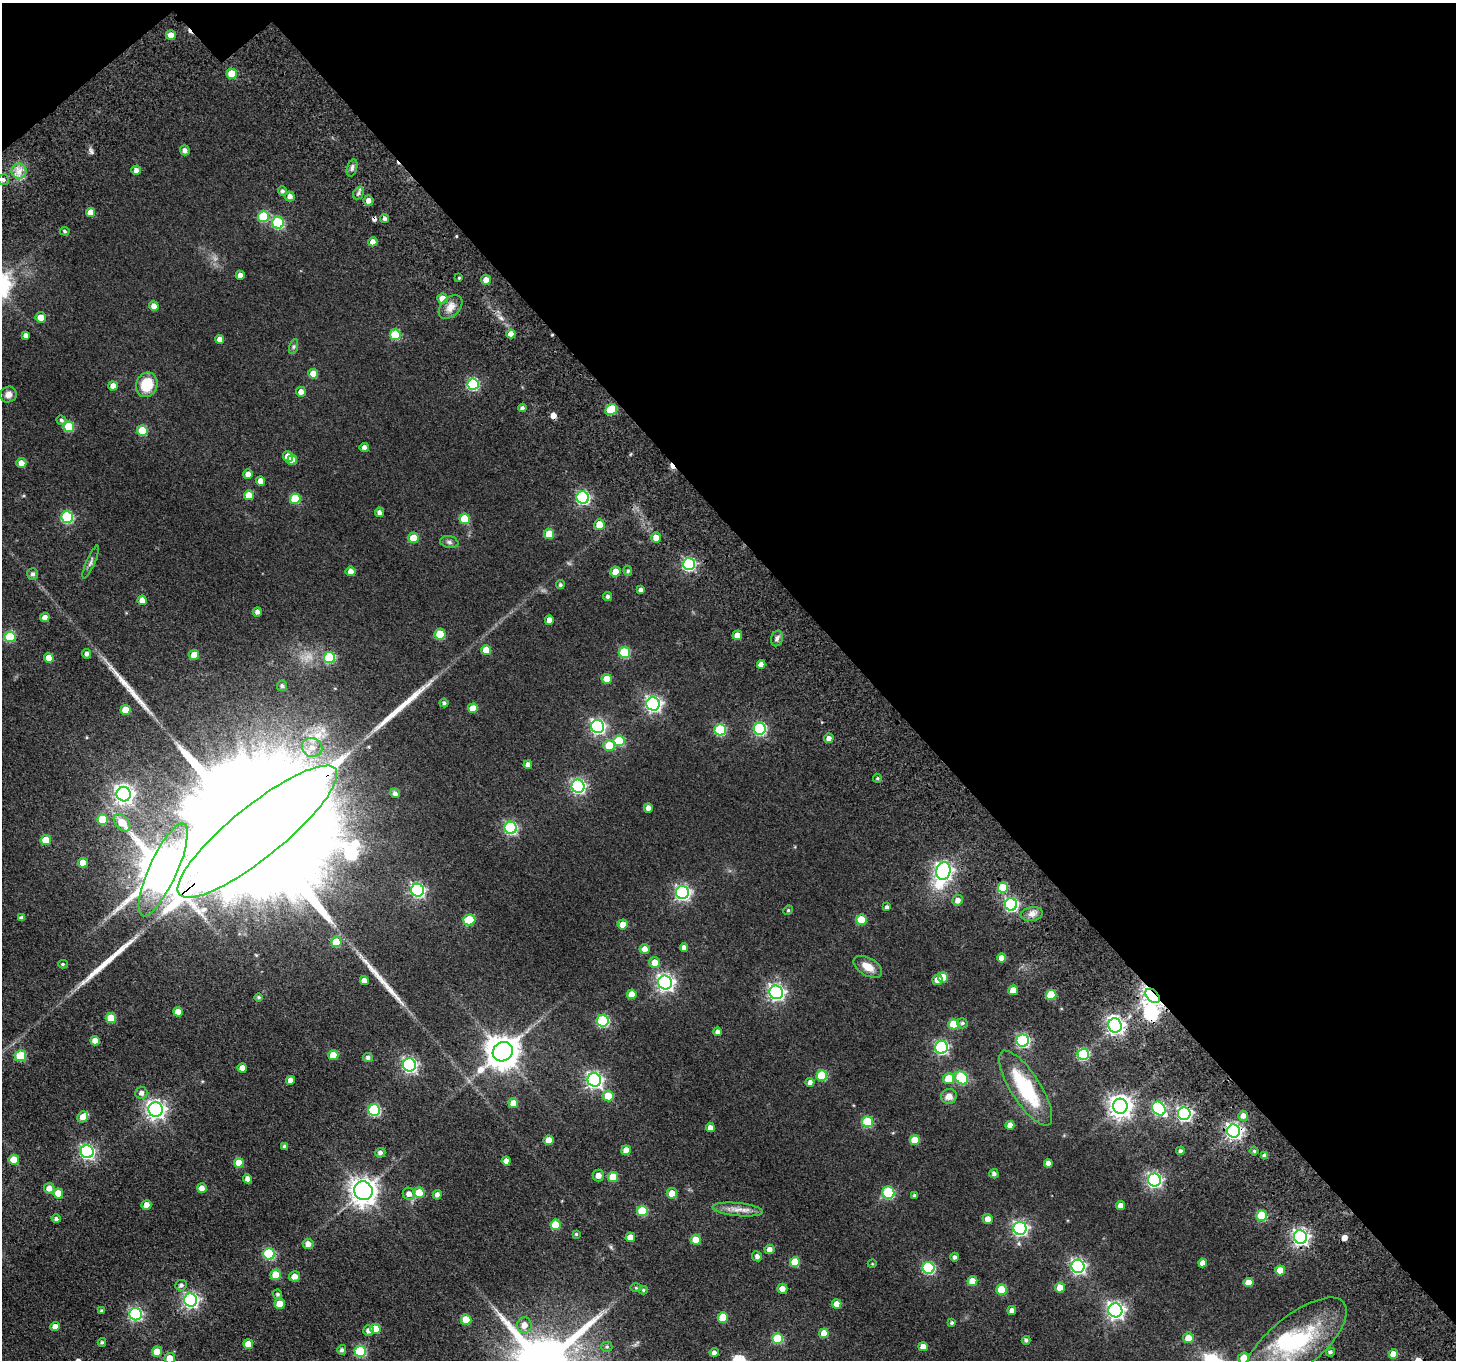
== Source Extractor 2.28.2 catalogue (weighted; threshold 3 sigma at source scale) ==
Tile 3 of 4 x 4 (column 3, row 1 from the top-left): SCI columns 3146-4599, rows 4573-5930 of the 6293 x 6288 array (HDU 1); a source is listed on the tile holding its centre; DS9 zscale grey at full resolution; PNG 1458 x 1362 px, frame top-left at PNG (2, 3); each listed source drawn as its Kron ellipse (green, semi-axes under 4 px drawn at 4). Shown black and unused: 41% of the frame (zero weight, under 3 of 5 exposures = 11% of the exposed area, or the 3 px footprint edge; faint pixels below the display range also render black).
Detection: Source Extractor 2.28.2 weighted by HDU 2 'WHT'; one run over the whole footprint, this tile lists its part. Background 0.0698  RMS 0.0095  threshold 0.0427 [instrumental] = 3 sigma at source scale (4.5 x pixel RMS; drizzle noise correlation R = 1.50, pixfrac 1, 0.05/0.05 arcsec/px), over >= 5 px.
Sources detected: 283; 3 inside a brighter object's white glare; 5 cosmic-ray / hot-pixel residue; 4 long thin detections or spike segments (spike, bleed or trail) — neither listed nor drawn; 1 inside a brighter listed object's ellipse — not listed separately; the other 270 listed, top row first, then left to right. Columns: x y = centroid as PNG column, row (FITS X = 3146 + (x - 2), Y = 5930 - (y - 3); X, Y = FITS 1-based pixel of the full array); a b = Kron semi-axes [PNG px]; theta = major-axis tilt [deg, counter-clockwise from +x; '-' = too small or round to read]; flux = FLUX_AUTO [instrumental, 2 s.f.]
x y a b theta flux
171 35 5 5 - 8.7
232 74 5 5 - 19
185 150 5 5 - 3.4
352 168 9 5 75 2.6
136 170 5 4 - 4
19 171 7 7 - 6.1
3 180 5 5 - 2
282 191 5 4 - 1.9
358 193 6 4 61 2.1
290 196 5 4 - 4.2
368 200 5 5 - 4.9
91 212 4 4 - 9.6
263 216 5 5 - 37
385 219 4 4 - 2.2
278 223 6 5 - 76
65 231 5 4 - 1.4
373 242 4 4 - 4.8
240 275 4 4 - 4.5
459 278 4 3 - 0.88
486 280 5 5 - 6
442 299 5 5 - 10
154 306 5 4 - 5
451 307 14 9 45 7.5
41 317 5 5 - 8.1
511 334 4 4 - 6.8
26 335 4 4 - 3.5
395 335 5 5 - 37
220 339 4 4 - 5.7
293 347 8 3 71 1.6
313 374 5 5 - 12
473 384 6 6 - 91
147 385 12 10 69 25
113 386 5 4 - 6
301 392 5 4 - 5.9
8 395 8 7 - 4.7
522 408 4 4 - 2.3
611 409 6 5 - 36
61 420 5 4 - 1.7
69 427 5 5 - 37
142 431 5 5 - 25
364 447 4 4 - 3.3
288 457 5 5 - 9.4
292 460 5 4 - 6.2
21 463 5 5 - 5.8
248 474 5 4 - 6
261 481 4 4 - 7.2
249 495 5 5 - 10
583 498 6 6 - 140
295 499 5 5 - 33
379 512 4 4 - 3
67 517 6 6 - 73
465 519 5 5 - 25
599 524 5 5 - 12
549 534 5 5 - 16
413 538 5 5 - 21
656 538 5 5 - 7.3
449 542 9 6 -11 2.6
91 562 18 3 67 2.7
689 564 6 6 - 130
351 571 5 5 - 5.2
628 571 5 4 - 1.5
615 572 5 5 - 11
33 574 6 5 - 2.5
560 585 4 4 - 1.7
641 590 4 4 - 3.2
608 596 4 4 - 2.2
142 600 5 4 - 8.3
257 612 4 4 - 3.4
45 617 4 4 - 5.2
549 620 4 4 - 6
440 634 5 5 - 32
737 635 5 4 - 9.9
10 637 5 5 - 41
777 638 8 5 74 2.7
486 650 5 5 - 14
624 652 5 5 - 51
87 654 5 4 - 2.6
194 655 5 5 - 12
329 657 5 5 - 54
49 658 5 5 - 11
761 664 4 4 - 6
607 679 5 5 - 15
282 686 5 5 - 2.6
444 703 4 4 - 1.8
653 704 7 6 - 240
473 708 5 5 - 11
125 710 5 5 - 14
598 726 6 6 - 190
760 729 6 6 - 110
720 730 5 5 - 66
829 738 5 4 - 4.1
619 741 5 5 - 36
609 745 6 5 - 18
312 747 10 9 - 8.6
528 765 4 4 - 4.6
877 778 4 4 - 1.3
578 786 6 6 - 190
395 793 5 4 - 3
124 794 7 7 - 380
648 808 4 4 - 4.1
102 820 5 5 - 27
122 823 10 6 -49 17
511 828 6 6 - 120
257 832 100 26 39 120000
46 840 5 5 - 19
83 863 5 5 - 9.1
163 870 50 14 66 5100
943 871 9 7 76 310
1003 888 5 5 - 30
417 890 6 6 - 190
682 892 6 6 - 220
958 900 5 5 - 5.1
1011 904 6 6 - 150
887 907 4 4 - 1.9
788 910 5 4 - 1.2
1032 914 11 7 8 4.9
21 918 4 4 - 2.6
469 920 6 5 - 29
861 920 5 5 - 25
623 924 5 5 - 8.5
336 942 5 5 - 23
684 948 4 4 - 3.5
645 949 5 5 - 6.3
1002 958 4 4 - 7.7
655 962 5 5 - 9.3
63 964 5 4 - 1.3
868 967 16 9 -31 10
943 977 5 5 - 18
938 980 5 5 - 6.6
364 981 4 4 - 5.7
665 982 7 6 - 310
1013 990 5 5 - 11
776 992 7 6 - 270
632 994 5 4 - 10
1051 995 5 5 - 28
1153 996 8 5 -46 400
259 997 4 4 - 1.5
178 1012 5 4 - 8.9
111 1018 5 5 - 21
603 1021 6 5 - 83
962 1023 5 5 - 1.9
954 1024 5 5 - 25
1115 1025 7 6 - 350
718 1032 4 4 - 3.2
95 1041 5 4 - 7.7
1023 1041 6 6 - 140
941 1047 6 6 - 160
503 1052 10 9 - 1700
1083 1054 5 5 - 78
333 1055 5 5 - 15
20 1056 5 5 - 43
368 1057 5 4 - 2.8
409 1065 6 6 - 190
242 1068 4 4 - 6.8
822 1076 5 5 - 39
962 1078 7 5 -41 71
949 1079 5 5 - 18
290 1080 4 4 - 4.9
594 1080 7 6 - 270
810 1082 4 4 - 3.7
1026 1088 43 14 -57 59
141 1093 6 6 - 3.9
608 1096 5 5 - 16
949 1096 8 7 - 6.8
513 1103 5 5 - 12
1120 1106 7 7 - 680
156 1109 7 7 - 400
1159 1109 7 6 - 130
374 1110 6 6 - 86
1184 1114 6 6 - 220
1243 1116 5 5 - 4.7
83 1117 6 5 - 9.2
867 1122 5 5 - 48
1010 1125 4 4 - 6.2
710 1128 4 4 - 5.3
1234 1131 6 6 - 300
549 1140 5 5 - 11
915 1140 5 5 - 20
285 1146 4 3 - 2.2
626 1150 5 4 - 7.9
1180 1151 4 4 - 2.4
1254 1151 4 4 - 1.3
87 1152 6 6 - 190
380 1153 5 5 - 2.8
1265 1156 4 4 - 3.8
14 1160 5 5 - 18
506 1161 4 4 - 5.2
239 1163 5 5 - 14
1048 1163 4 4 - 4.9
994 1174 5 4 - 3.1
598 1175 6 6 - 5.5
613 1177 5 5 - 19
248 1179 4 4 - 5.1
1154 1180 6 6 - 210
49 1188 5 5 - 5.7
202 1188 5 5 - 7
363 1191 9 9 - 830
419 1193 5 5 - 20
672 1193 5 5 - 11
888 1193 6 6 - 54
58 1194 5 5 - 16
409 1194 6 6 - 5.1
437 1195 5 4 - 3.6
914 1195 3 3 - 1.4
146 1205 5 4 - 7
1121 1206 4 4 - 5.9
738 1209 25 6 -6 8.4
642 1211 5 5 - 35
1262 1216 5 5 - 43
56 1219 4 4 - 2.2
988 1219 5 5 - 6.2
556 1225 5 5 - 28
1020 1228 6 6 - 220
576 1234 4 4 - 1.2
630 1237 5 4 - 9.5
1300 1237 6 6 - 300
696 1240 5 5 - 16
308 1244 5 5 - 6.7
770 1249 5 4 - 4.9
269 1254 6 5 - 72
757 1256 5 5 - 3.2
955 1257 4 4 - 2.4
795 1262 5 5 - 22
1203 1263 4 4 - 5.3
872 1264 4 3 - 0.67
1078 1266 6 6 - 210
928 1268 6 6 - 99
1280 1270 5 5 - 16
276 1275 5 5 - 19
294 1276 5 5 - 5.9
972 1281 5 5 - 14
1248 1283 5 4 - 9.5
181 1285 6 5 - 2.6
636 1288 6 4 -1 1.1
1060 1288 5 5 - 10
782 1289 5 5 - 5.9
643 1290 4 4 - 1.3
1001 1290 5 5 - 26
278 1294 5 4 - 2.1
191 1300 6 6 - 220
280 1304 5 5 - 13
837 1304 5 4 - 9.8
1115 1310 7 7 - 320
101 1311 4 3 - 1.3
1012 1311 4 4 - 4
136 1314 6 6 - 130
723 1317 5 5 - 23
466 1320 5 5 - 19
952 1323 4 4 - 1.6
524 1325 8 7 - 7.1
55 1327 4 4 - 6.6
375 1329 5 5 - 16
368 1331 5 5 - 3.9
824 1333 5 4 - 11
1188 1338 5 5 - 9.8
777 1339 5 5 - 42
1026 1340 4 4 - 2
102 1342 4 3 - 1.4
1295 1343 63 26 40 88
248 1344 5 5 - 11
607 1347 5 5 - 1.4
923 1347 4 4 - 7.9
342 1350 5 4 - 2.3
360 1351 5 5 - 56
157 1352 5 5 - 15
714 1352 4 4 - 3.2
1330 1352 4 4 - 1.9
1393 1354 5 4 - 11
170 1358 5 5 - 12
1244 1358 5 5 - 12
Overlapping masked pixels (flux is a lower limit): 6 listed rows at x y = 611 409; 257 832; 163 870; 1153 996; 1184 1114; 1234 1131
Isophote crosses this tile's border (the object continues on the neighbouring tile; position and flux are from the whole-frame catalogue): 2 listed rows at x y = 170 1358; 1244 1358